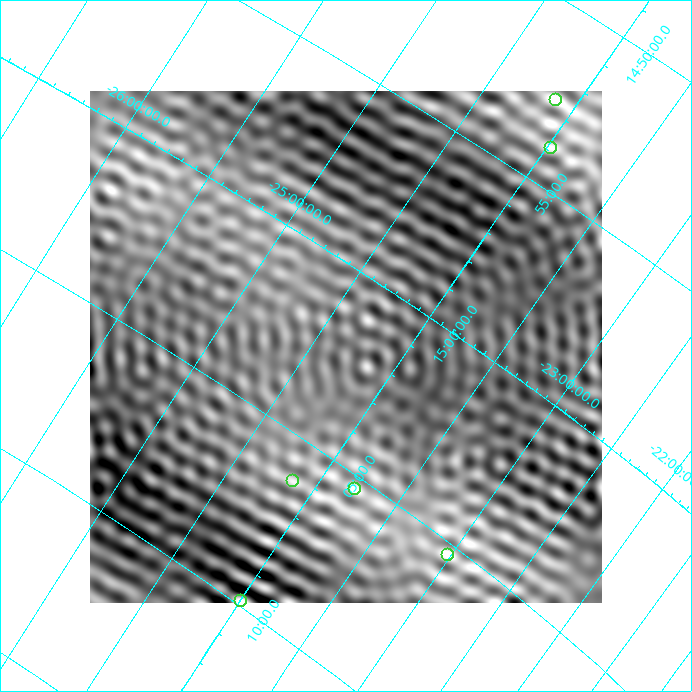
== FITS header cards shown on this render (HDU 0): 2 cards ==
NAXIS1  =                  512
NAXIS2  =                  512

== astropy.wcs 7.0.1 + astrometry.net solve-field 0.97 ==
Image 512 x 512 px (HDU 0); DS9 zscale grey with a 90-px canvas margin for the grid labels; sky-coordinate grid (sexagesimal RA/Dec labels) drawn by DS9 from the SOLVED WCS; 6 Tycho-2 reference stars matched to detected sources circled (green)
Header WCS: none
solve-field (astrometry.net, Tycho-2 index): SOLVED blind (the file carries no WCS)
Solved WCS: RA---TAN-SIP/DEC--TAN-SIP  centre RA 15:02:05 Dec -24:20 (225.52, -24.33 deg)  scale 22.5 x 23.4 arcsec/px (non-square pixels)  FOV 192.1' x 199.4'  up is -121 deg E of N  parity flipped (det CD > 0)
(file carries no celestial WCS; the grid is the blind solution)
Tycho-2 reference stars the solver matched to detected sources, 6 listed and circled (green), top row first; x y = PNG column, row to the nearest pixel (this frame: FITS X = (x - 90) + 1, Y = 512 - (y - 91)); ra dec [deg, ICRS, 3 dp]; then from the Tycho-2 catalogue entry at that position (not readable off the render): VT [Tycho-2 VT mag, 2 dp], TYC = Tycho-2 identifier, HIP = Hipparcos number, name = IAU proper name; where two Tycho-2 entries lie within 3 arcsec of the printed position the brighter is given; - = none
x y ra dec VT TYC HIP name
556 100 223.158 -24.118 7.58 6747-1769-1 72782 -
551 148 223.472 -23.974 7.07 6747-1775-1 72895 -
293 481 226.544 -24.132 6.86 6761-1392-1 73896 -
355 489 226.334 -23.776 8.15 6761-843-1 73830 -
448 555 226.320 -23.013 7.54 6761-278-1 73820 -
241 601 227.464 -23.986 6.72 6761-734-1 74206 -